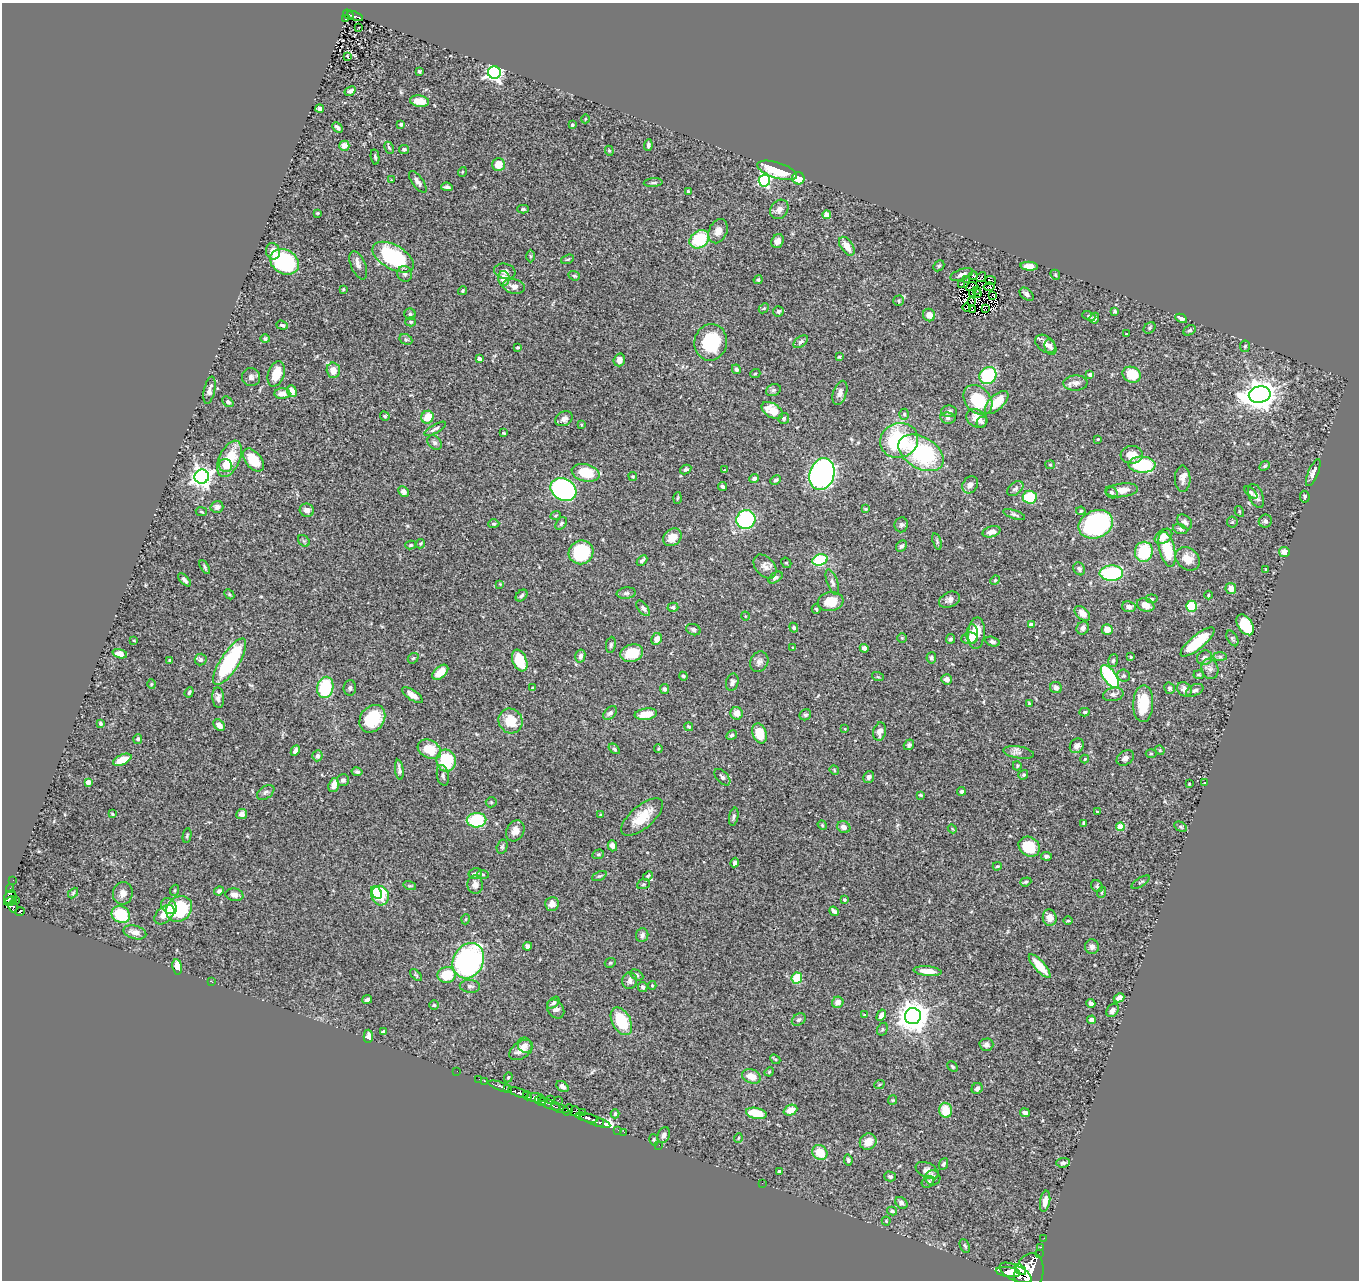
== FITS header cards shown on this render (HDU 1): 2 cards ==
NAXIS1  =                 1357
NAXIS2  =                 1278

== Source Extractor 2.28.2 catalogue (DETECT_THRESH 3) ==
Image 1357 x 1278 px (HDU 1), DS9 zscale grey, 1 PNG px = 1 image px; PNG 1361 x 1282 px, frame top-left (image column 1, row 1278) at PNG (2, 3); each listed source drawn as its Kron ellipse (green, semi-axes under 4 px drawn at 4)
Background 0.507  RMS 0.024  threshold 0.072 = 3 sigma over >= 5 px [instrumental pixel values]
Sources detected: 484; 4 with non-positive FLUX_AUTO (blend fragments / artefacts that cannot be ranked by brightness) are neither listed nor drawn; the other 480 listed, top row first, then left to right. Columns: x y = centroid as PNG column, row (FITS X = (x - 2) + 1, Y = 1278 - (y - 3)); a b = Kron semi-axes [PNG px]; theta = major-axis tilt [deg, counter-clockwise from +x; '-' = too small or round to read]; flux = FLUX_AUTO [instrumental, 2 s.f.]
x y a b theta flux
348 14 6 4 -36 68
355 16 8 4 -22 65
345 19 3 2 - 12
359 27 3 2 - 1.6
347 56 3 3 - 1.9
419 72 3 3 - 3.7
494 72 6 6 - 560
350 91 6 4 29 4.3
420 101 9 5 -8 21
320 109 4 3 - 5.2
585 119 4 3 - 1.2
401 124 3 3 - 2.6
572 125 3 3 - 3.7
338 128 6 3 -46 4.4
648 145 6 4 85 3.3
344 146 5 5 - 14
389 148 6 4 -61 2.3
404 149 5 4 - 3.4
609 151 5 4 - 2
375 157 8 4 -80 2.9
498 165 6 6 - 21
777 170 21 8 -18 61
462 172 5 3 - 1.4
798 178 6 6 - 31
392 180 3 2 - 1.1
764 181 6 6 - 190
418 182 13 5 -54 7.1
653 183 9 4 5 2.7
447 187 6 3 -6 3.8
688 191 4 3 - 2.1
523 209 6 4 1 3
779 209 10 8 54 9
317 213 3 3 - 1.4
827 215 4 4 - 25
718 231 12 9 65 14
699 239 10 8 39 72
778 241 7 6 - 9.2
847 246 10 6 -56 17
273 251 8 7 - 13
530 256 6 4 -89 2.1
393 257 23 12 -30 130
568 259 7 3 20 2
284 262 15 12 -30 210
358 265 15 7 -67 8.7
939 266 6 5 - 2.2
1029 266 8 4 -4 14
505 271 11 7 -12 6.9
405 274 8 7 - 4.8
962 274 12 5 20 7.3
1055 275 5 4 - 2
574 276 6 4 -20 2.4
973 276 4 3 - 0.62
981 277 5 2 - 1.7
504 278 7 5 -87 18
758 280 4 4 - 2.8
967 280 2 2 - 1.7
990 280 6 2 -11 1.7
961 284 2 2 - 1.5
514 286 11 7 -12 8.8
972 287 6 2 23 1.3
989 287 5 3 - 2
343 289 4 3 - 1.7
976 290 3 2 - 2.1
463 291 4 4 - 1.9
973 294 4 2 - 0.59
978 294 3 2 - 1.5
1027 294 8 5 -40 6.6
993 295 2 2 - 1.1
899 301 5 5 - 2.6
971 302 3 2 - 0.92
967 307 4 2 - 0.39
764 308 6 4 43 2.3
985 308 4 3 - 3.1
973 310 3 2 - 0.91
778 311 5 5 - 3.2
1115 311 4 4 - 2.2
410 314 5 5 - 2.7
929 315 6 6 - 13
1089 316 7 4 -23 2.7
1094 318 5 4 - 4.3
1181 318 6 4 -28 4.6
411 322 5 4 - 2.3
282 325 6 4 -18 3.9
1149 328 6 5 - 2.8
1189 330 7 4 28 3
1126 334 3 2 - 1.2
265 339 4 4 - 3.3
406 339 7 5 -29 2.8
711 342 18 16 77 90
801 342 8 5 37 4
1045 344 11 7 -38 11
1245 346 6 5 - 2.5
518 347 3 2 - 1.9
1050 347 8 5 -68 4.5
839 357 4 4 - 1.8
479 359 4 4 - 8.3
619 360 6 5 - 10
736 369 5 4 - 3
333 370 7 6 - 16
276 374 13 8 71 30
755 374 5 3 - 1.4
1090 374 4 4 - 2.7
1132 375 9 7 -26 39
988 376 9 8 - 100
251 377 9 9 - 6.5
1075 383 12 7 2 9.1
209 390 14 5 78 7.2
773 390 7 5 19 3.9
292 391 6 4 -67 11
840 393 12 6 72 8.2
282 394 8 5 1 13
1260 395 11 8 11 2600
978 400 17 12 -48 54
228 402 6 4 -42 4.1
997 402 15 7 44 34
772 411 12 7 -32 30
949 411 8 6 -1 5.4
904 414 5 4 - 2.5
385 416 5 4 - 2.2
427 417 6 6 - 25
784 418 5 5 - 3.2
948 418 8 5 -10 4.4
977 418 11 8 -30 15
564 419 9 7 30 7
982 422 6 5 - 3.3
581 425 3 3 - 1.4
435 429 12 4 30 4.6
504 433 4 3 - 1.6
1098 439 3 2 - 1.2
899 440 19 17 21 130
435 443 8 6 -44 4.4
921 453 25 15 -30 160
1132 455 11 9 4 19
230 459 19 10 65 50
253 460 13 8 -51 42
226 465 7 6 - 11
1050 465 5 4 - 1.6
1142 465 13 8 -2 120
1265 466 5 4 - 2.7
686 469 6 4 29 2.9
724 470 4 2 - 0.98
1313 472 14 5 67 7.3
586 473 14 8 -14 47
822 474 16 12 73 540
633 476 4 4 - 1.7
202 477 7 7 - 860
754 479 5 4 - 4.5
1183 479 13 8 -89 8.9
776 480 6 4 27 2.3
970 485 9 7 58 7.3
722 486 4 3 - 3.4
1015 489 9 6 39 4.6
563 490 14 10 -31 440
1122 490 16 7 7 15
404 492 6 5 - 7.4
1111 492 6 5 - 3.9
1251 492 8 4 -42 3.4
1256 496 13 7 -68 8.8
1030 497 7 6 - 67
1305 497 6 4 -82 2.8
677 498 6 3 86 1.8
217 507 6 6 - 5.5
866 509 4 3 - 1.7
307 510 7 6 - 9.6
1081 511 4 4 - 2.3
1239 511 5 3 - 1.9
201 512 5 3 - 1.5
1014 514 11 4 -19 3.7
556 515 5 3 - 1.6
746 520 9 9 - 160
1265 521 6 6 - 4.5
1185 522 9 6 -45 4.9
1232 522 5 5 - 2.2
561 523 7 5 50 2.6
494 524 5 4 - 2.5
1096 524 18 13 22 210
901 525 7 6 - 4.1
1180 529 7 5 -21 3.4
991 532 9 5 16 9.5
1163 536 9 6 35 15
672 537 10 8 40 17
304 541 6 5 - 2.8
937 541 8 3 -73 2.2
420 544 5 4 - 2.1
411 545 5 4 - 2.3
901 546 6 5 - 3.2
1167 549 18 7 -76 59
581 552 12 11 - 130
1144 552 10 9 - 76
1284 552 5 5 - 12
1188 559 13 10 -40 17
642 560 6 3 45 3.4
820 560 7 5 19 85
786 563 5 4 - 2.2
765 566 14 9 -49 10
205 567 8 3 -61 2.6
1079 569 7 5 -59 3.6
1266 569 3 3 - 1.5
1111 573 12 7 2 120
775 578 8 5 34 4.4
184 580 8 4 -45 4.7
995 580 5 4 - 1.9
832 582 13 5 -70 5.3
500 584 3 3 - 1.4
1231 589 6 5 - 15
626 593 9 5 7 4.1
229 594 6 4 -47 2.1
521 595 7 5 45 3.3
1208 595 4 3 - 1.4
1152 599 6 4 -8 1.9
949 600 11 7 26 7.2
830 602 13 9 9 26
1146 605 9 6 -21 14
1191 606 5 5 - 58
673 607 5 4 - 3.2
1129 607 7 5 -9 7.3
643 608 9 5 -52 4.5
816 609 5 3 - 2
1082 613 9 6 -41 9.5
745 616 4 3 - 1.2
1031 625 4 4 - 6.2
1245 625 11 7 -57 63
794 628 5 4 - 3.2
1083 628 7 6 - 5.4
1107 629 5 5 - 14
693 630 7 5 -21 4.7
976 633 16 8 85 27
972 634 10 5 89 13
902 638 5 5 - 1.7
970 638 8 5 7 17
1232 638 8 5 -60 2.9
657 639 6 5 - 11
950 639 5 4 - 3.1
134 640 3 2 - 1.3
992 642 7 4 -16 4.5
1197 642 21 7 40 53
611 645 8 5 83 3.1
793 647 4 2 - 1.1
864 648 4 4 - 5.7
632 653 11 8 16 32
120 654 7 4 -17 9.1
580 656 6 5 - 6.7
1131 657 3 3 - 1.3
1220 657 7 4 0 3.3
413 658 6 4 41 2.3
931 658 6 5 - 3.8
1204 658 8 7 - 5.8
170 660 3 3 - 1.5
201 660 6 6 - 3.9
520 661 11 7 -68 53
1113 661 6 5 - 3
230 662 27 9 57 150
759 662 10 8 63 7.5
1210 669 10 8 -72 7.1
440 672 9 5 42 19
1199 675 5 4 - 2.3
683 676 4 3 - 2.7
1110 676 13 6 -56 130
1124 676 6 6 - 3.2
878 677 6 3 -18 1.7
947 679 5 5 - 7.9
732 682 9 6 76 5.2
151 684 5 3 - 1.4
325 687 11 8 79 86
350 688 8 6 85 4.3
533 688 4 3 - 4
1056 688 6 5 - 8
1170 688 6 5 - 2.9
664 689 5 4 - 3
1184 689 8 6 -44 8.8
1195 690 9 5 26 5.2
189 692 5 4 - 2.8
1113 694 10 6 11 6.1
413 695 12 5 -35 11
218 698 10 6 -85 7.2
1029 703 3 3 - 1.3
1143 704 18 10 88 50
1085 712 5 4 - 2.4
610 713 8 5 44 4.4
737 713 6 6 - 14
646 714 11 5 8 24
805 715 6 5 - 3.5
372 719 15 12 54 60
510 721 13 11 -58 38
100 724 4 3 - 3.1
219 725 7 5 -48 9.3
689 727 4 4 - 2.1
845 729 3 2 - 1.1
880 732 9 6 75 8.7
760 733 10 7 -73 33
732 735 6 4 29 2.9
138 739 5 4 - 3.3
909 745 5 5 - 3.6
1077 746 8 6 50 5.9
429 749 12 9 -28 36
614 749 6 4 -37 3
658 749 4 3 - 2
1160 750 5 4 - 1.7
295 751 6 3 63 6.5
1018 752 15 6 -9 7.3
1151 754 5 3 - 1.7
317 756 5 5 - 5.2
1125 758 9 6 35 6.5
1085 759 4 4 - 1.5
122 760 10 5 24 26
446 761 11 9 -82 70
1017 766 4 3 - 1.8
399 770 10 4 -82 5
834 770 5 4 - 1.6
357 772 5 4 - 3.2
443 775 10 6 -78 4.8
1023 775 5 4 - 2.2
722 777 10 5 -47 6.2
869 777 6 5 - 5.2
343 780 6 6 - 4.7
88 782 4 4 - 13
1205 783 3 2 - 1.2
1189 784 3 2 - 1.4
334 785 7 5 74 13
961 791 4 4 - 4.6
266 792 10 6 35 4.9
921 795 3 2 - 1.6
491 802 5 5 - 2.1
1097 811 4 2 - 1.1
112 814 3 3 - 1.6
242 814 5 5 - 6.8
601 815 4 3 - 1.8
642 817 25 11 40 39
734 817 9 4 79 3.4
476 820 10 7 2 83
1084 823 4 3 - 2.1
822 825 5 4 - 1.9
844 827 6 5 - 7.7
1120 827 4 4 - 32
1181 827 6 4 -29 2.6
952 829 4 3 - 1.6
515 831 11 8 61 11
187 836 7 4 80 2.8
612 846 5 4 - 6.9
502 847 7 5 74 2.9
1029 847 11 9 -36 48
598 854 6 4 19 2.3
1046 856 5 4 - 3.1
735 863 5 4 - 5.6
997 866 4 3 - 2
475 873 7 5 13 4
483 875 6 4 -3 2
599 876 8 4 25 2.8
648 876 5 4 - 1.9
13 880 2 2 - 3.4
1026 882 6 4 20 2.3
1141 882 10 4 31 2.5
643 884 6 5 - 2.4
475 885 9 7 -85 8.4
410 886 6 4 -17 2.1
1097 886 6 5 - 2.4
10 889 4 2 - 23
175 890 5 3 - 1.6
219 891 5 4 - 4.3
376 892 7 5 -58 30
1102 892 5 3 - 1.8
73 893 6 3 46 2
123 893 11 10 - 10
234 895 9 6 -11 7.8
380 896 10 8 -73 66
10 897 7 5 61 240
16 900 3 2 - 15
844 900 3 3 - 3.2
11 901 6 3 27 190
552 904 7 6 - 12
13 906 6 4 -81 84
169 906 9 6 -45 10
179 909 14 12 44 87
20 911 5 4 - 120
834 911 5 4 - 4.3
121 915 9 8 - 74
164 915 12 7 45 23
1050 918 8 7 - 12
466 919 5 3 - 1.4
1068 921 5 3 - 1.7
135 932 11 6 -15 11
642 935 7 6 - 5.4
527 946 4 4 - 6.1
1092 947 7 7 - 6.5
468 961 18 15 62 330
610 963 6 4 26 2.3
1040 966 15 5 -48 32
177 967 8 4 -81 17
927 971 14 5 -5 18
416 975 7 4 -44 2.2
447 975 9 8 - 40
637 975 7 4 -28 3
797 978 6 5 - 49
630 981 8 7 - 6.3
212 982 3 2 - 5.8
652 985 4 4 - 1.8
470 986 10 6 -5 5
643 987 5 4 - 4.2
1119 998 5 4 - 11
367 999 5 3 - 4.3
838 1002 6 5 - 10
553 1003 7 4 44 3.6
1091 1003 4 4 - 5
434 1005 5 5 - 2.2
556 1009 10 8 -55 7.8
1112 1010 7 5 54 5.9
864 1015 4 4 - 1.4
881 1015 6 4 60 8.6
913 1016 8 8 - 2600
799 1019 7 5 33 4.2
1091 1020 4 4 - 5.7
621 1021 15 9 -62 60
882 1029 7 5 61 2.6
383 1032 4 3 - 3.5
368 1036 7 4 87 6.8
525 1045 8 7 - 5.9
986 1045 7 6 - 6.3
521 1050 13 8 35 14
775 1059 5 4 - 2.2
953 1067 6 3 -45 2.2
457 1071 2 2 - 1.5
769 1072 5 4 - 1.5
751 1076 10 7 -20 19
508 1077 5 4 - 1.8
479 1079 2 2 - 5.8
485 1081 3 3 - 17
879 1085 5 3 - 1.5
500 1086 12 3 -18 230
562 1087 7 4 -37 5.1
977 1088 6 5 - 4.8
508 1089 3 3 - 150
518 1092 11 4 -19 470
527 1096 5 3 - 280
535 1098 9 4 -8 740
551 1100 4 3 - 79
558 1100 3 2 - 5.3
893 1100 5 4 - 1.7
540 1101 6 2 -25 280
550 1104 12 4 -23 390
560 1108 9 3 -18 190
567 1110 6 5 - 180
790 1110 7 5 23 16
946 1110 7 6 - 31
575 1111 5 3 - 110
583 1112 3 3 - 57
756 1113 10 5 -11 39
1025 1113 5 4 - 5.9
615 1114 4 3 - 2.1
587 1118 11 3 -13 560
595 1121 16 5 -19 560
600 1123 3 3 - 180
618 1130 2 2 - 8.7
624 1132 2 2 - 8.1
664 1135 8 6 65 5.1
738 1138 5 3 - 1.3
654 1140 6 4 -74 2.3
868 1142 9 8 - 14
659 1145 2 2 - 5.8
820 1153 8 7 - 30
848 1160 5 3 - 2.7
1063 1163 7 5 6 4.2
943 1164 6 4 63 3.2
927 1170 12 7 -25 8.6
780 1171 3 3 - 3.1
890 1176 6 5 - 3.1
933 1178 7 7 - 9.2
928 1182 7 5 38 3
762 1183 2 2 - 3.5
1045 1201 10 5 81 12
901 1203 7 5 -40 4.8
892 1211 5 4 - 3
886 1221 4 4 - 1.9
1044 1238 2 2 - 6.2
965 1246 7 4 -65 3.5
1041 1247 3 2 - 3
1039 1253 2 2 - 7.6
1020 1270 6 4 -39 540
1008 1272 12 5 -9 1400
1029 1272 19 14 75 3600
1016 1273 17 7 -25 1800
At the frame edge (FLAGS 8, measured only in part): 1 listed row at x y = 1029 1272
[4 non-positive-flux detections neither listed nor drawn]